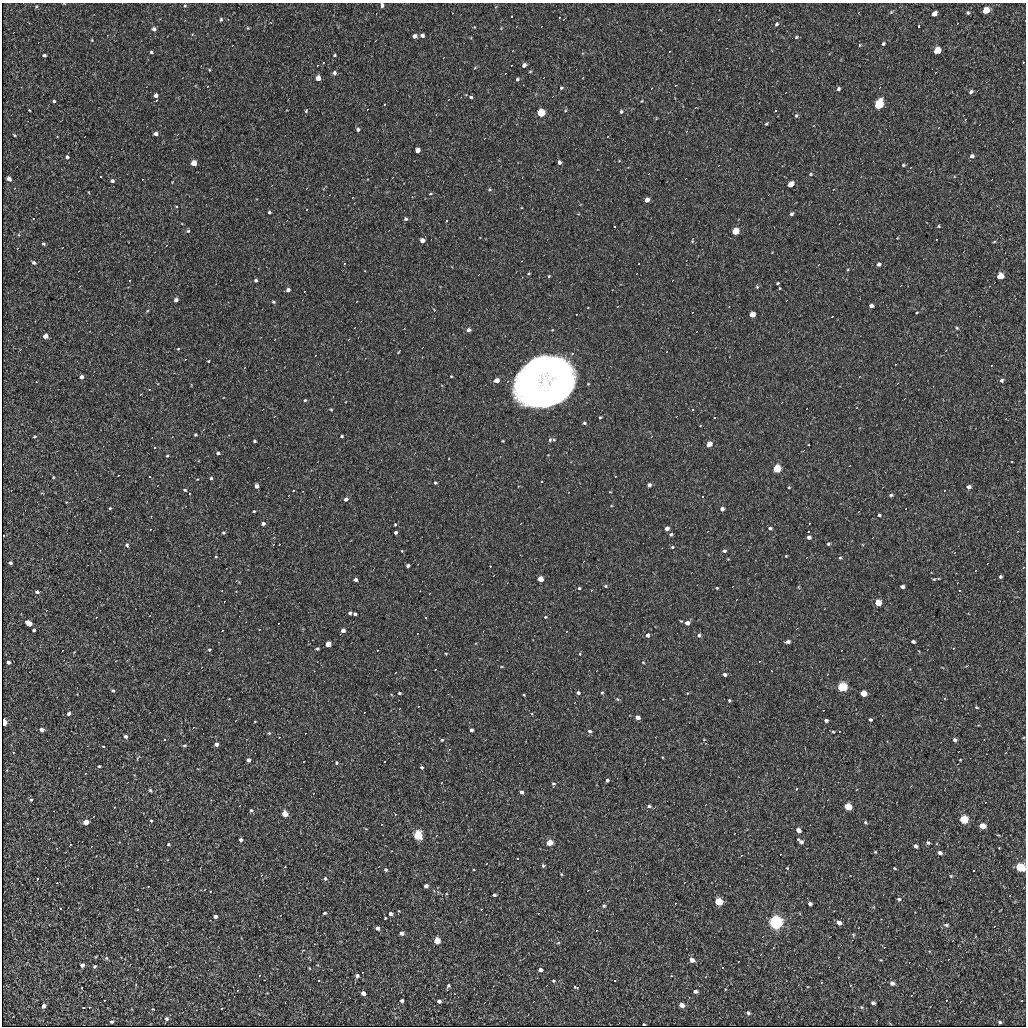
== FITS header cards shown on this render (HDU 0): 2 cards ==
NAXIS1  =                 1024
NAXIS2  =                 1024

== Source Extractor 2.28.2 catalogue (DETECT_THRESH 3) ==
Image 1024 x 1024 px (HDU 0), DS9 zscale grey, 1 PNG px = 1 image px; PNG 1028 x 1028 px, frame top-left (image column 1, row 1024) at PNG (2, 3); no overlay
Background 16.7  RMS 6.2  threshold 18.6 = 3 sigma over >= 5 px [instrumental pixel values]
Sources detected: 368; all 368 listed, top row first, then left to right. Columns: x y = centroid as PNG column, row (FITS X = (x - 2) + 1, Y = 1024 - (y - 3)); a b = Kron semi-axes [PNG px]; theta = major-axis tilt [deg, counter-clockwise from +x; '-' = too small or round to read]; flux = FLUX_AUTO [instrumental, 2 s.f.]
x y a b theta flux
382 5 5 4 - 1100
185 6 6 4 68 580
36 7 5 4 - 490
986 10 5 5 - 7600
891 12 5 3 - 430
968 13 4 4 - 630
934 14 5 4 - 2600
512 16 3 3 - 880
559 17 3 3 - 620
221 19 5 4 - 620
228 19 2 2 - 220
776 24 5 4 - 740
918 26 3 3 - 2200
474 27 5 4 - 330
248 28 5 4 - 430
154 29 5 5 - 1500
422 35 5 4 - 1200
414 36 4 4 - 1800
796 37 5 4 - 520
92 40 4 3 - 350
883 44 4 4 - 600
860 45 5 3 - 370
937 50 5 5 - 10000
670 51 2 2 - 300
151 52 4 3 - 640
44 55 4 3 - 810
334 55 4 3 - 490
323 62 3 2 - 470
317 65 3 2 - 410
512 65 3 2 - 390
524 65 4 4 - 1400
475 68 5 4 - 450
209 70 5 3 - 350
334 73 5 4 - 1200
318 78 4 4 - 4600
582 78 2 2 - 230
517 79 4 3 - 690
676 85 3 2 - 330
561 88 5 4 - 480
652 88 2 2 - 280
838 89 4 3 - 760
786 92 3 2 - 390
971 92 6 5 - 940
156 95 4 4 - 1700
471 97 5 4 - 940
156 100 4 3 - 720
54 101 4 3 - 620
641 101 3 3 - 320
385 104 3 2 - 380
878 105 5 4 - 67000
696 107 3 2 - 260
29 110 3 2 - 330
775 110 3 3 - 1300
306 111 4 4 - 460
621 112 4 3 - 710
541 113 4 4 - 37000
796 116 5 4 - 600
965 120 4 2 - 410
766 124 4 3 - 400
358 129 4 4 - 1200
156 134 4 4 - 1800
14 135 5 3 - 470
417 150 4 4 - 4200
972 156 6 5 - 1100
67 157 4 4 - 960
559 162 4 4 - 1300
194 163 4 4 - 9700
903 165 4 3 - 520
810 174 4 3 - 460
101 176 3 3 - 1700
9 179 4 4 - 2400
112 181 5 4 - 1000
790 184 5 4 - 6800
490 189 6 5 - 660
834 189 3 2 - 270
430 194 6 4 8 490
647 200 4 4 - 3200
177 207 4 3 - 600
307 209 2 2 - 270
269 212 3 3 - 710
792 214 4 4 - 850
33 218 4 3 - 460
406 219 5 4 - 970
446 220 3 3 - 850
615 226 3 3 - 800
938 226 4 4 - 460
188 231 5 4 - 640
735 231 4 4 - 21000
936 239 3 2 - 450
422 240 4 4 - 3200
692 241 5 4 - 400
994 242 5 3 - 360
44 244 4 3 - 660
34 263 4 3 - 980
639 263 2 2 - 320
344 264 4 2 - 360
879 264 4 4 - 1100
848 269 4 3 - 350
529 273 4 3 - 460
549 276 3 3 - 410
1000 276 5 4 - 9600
130 280 3 2 - 430
256 280 3 3 - 1100
777 283 3 2 - 420
757 287 5 4 - 480
779 288 4 3 - 330
288 290 4 4 - 1600
305 291 3 2 - 410
176 300 4 4 - 1800
273 302 4 3 - 770
871 306 4 3 - 1600
147 311 5 3 - 370
917 312 3 2 - 330
577 314 3 2 - 450
752 314 4 4 - 9300
832 317 3 2 - 520
957 328 5 3 - 500
468 330 4 4 - 1600
45 336 4 4 - 4200
178 349 4 4 - 410
398 352 4 3 - 350
185 360 3 2 - 240
208 361 3 2 - 410
896 364 3 2 - 400
537 368 51 23 26 99000
559 373 7 6 - 9600
451 376 3 2 - 350
81 377 4 4 - 2100
1001 380 5 5 - 870
496 381 4 4 - 4800
149 389 3 2 - 440
549 397 55 29 22 120000
305 400 3 3 - 550
692 409 3 3 - 1200
331 410 3 3 - 420
600 417 3 3 - 450
714 418 3 3 - 700
584 423 4 3 - 780
195 435 3 3 - 600
35 436 4 3 - 430
342 436 3 3 - 620
550 440 7 5 55 1000
254 441 3 3 - 600
709 444 5 4 - 5400
155 447 3 3 - 670
218 453 3 3 - 1100
167 456 3 3 - 510
1012 461 3 3 - 770
776 469 4 4 - 37000
118 476 2 2 - 300
150 476 2 2 - 330
53 477 4 3 - 550
211 478 3 3 - 790
197 479 4 2 - 270
541 481 3 3 - 3100
435 483 3 3 - 710
649 485 4 4 - 1500
257 486 4 4 - 2000
789 487 3 3 - 330
969 487 5 4 - 1400
185 490 4 3 - 570
190 493 3 2 - 410
891 495 5 4 - 760
703 496 3 2 - 360
346 499 4 3 - 2100
110 508 4 3 - 460
722 509 4 4 - 1500
254 511 3 2 - 400
879 515 4 3 - 780
809 523 3 2 - 550
263 524 4 3 - 1300
395 525 3 2 - 450
770 528 5 4 - 910
151 529 4 3 - 330
667 529 4 4 - 2300
808 531 3 3 - 700
395 532 3 3 - 1200
223 533 4 4 - 560
671 534 4 3 - 810
4 535 3 2 - 340
809 537 4 4 - 1600
828 544 5 4 - 580
127 545 5 4 - 1000
672 547 5 4 - 510
402 551 3 2 - 300
724 551 5 4 - 940
786 556 3 3 - 330
216 557 4 3 - 400
840 558 4 3 - 570
728 559 3 3 - 290
10 563 4 3 - 1000
408 566 4 3 - 1200
490 566 3 2 - 520
976 571 3 2 - 320
1000 576 4 4 - 640
356 579 4 3 - 1900
540 579 4 4 - 9100
934 579 5 3 - 440
605 586 5 4 - 560
799 587 6 3 -71 400
902 587 4 3 - 1200
579 588 4 3 - 560
717 588 4 3 - 420
959 590 3 3 - 860
37 592 4 4 - 1300
878 603 4 4 - 11000
350 613 3 3 - 800
355 614 3 3 - 900
425 617 3 3 - 610
545 617 3 3 - 370
681 621 4 3 - 380
29 623 5 4 - 7000
687 623 4 4 - 2400
34 630 3 3 - 1100
343 630 4 4 - 2500
647 635 5 4 - 1400
699 635 5 4 - 1200
913 641 4 3 - 940
788 642 5 4 - 1400
328 644 4 4 - 9800
953 648 3 2 - 390
317 649 4 3 - 740
209 650 4 4 - 570
378 650 3 2 - 320
446 653 4 2 - 340
580 654 4 2 - 350
760 661 3 2 - 350
8 662 3 3 - 1400
643 662 4 3 - 360
725 674 5 4 - 1200
842 687 4 4 - 87000
113 691 5 4 - 710
399 693 3 3 - 650
578 693 3 3 - 1200
602 693 4 3 - 520
863 693 4 4 - 9700
524 695 3 2 - 340
944 698 3 3 - 650
617 699 5 4 - 570
729 700 3 3 - 580
419 706 3 2 - 370
976 707 5 4 - 440
364 712 3 2 - 340
69 713 4 3 - 1600
638 717 4 4 - 2600
826 720 4 3 - 1100
871 720 4 3 - 810
255 721 4 2 - 270
4 722 4 4 - 16000
42 730 4 3 - 1900
471 730 3 3 - 1400
589 731 5 4 - 880
833 732 5 4 - 430
269 733 4 4 - 520
126 736 4 4 - 1200
164 739 3 3 - 1400
442 740 4 3 - 450
704 740 4 3 - 310
955 740 4 4 - 1100
216 744 4 3 - 2300
184 745 5 5 - 680
103 746 3 2 - 320
13 752 3 2 - 420
662 757 3 3 - 320
138 758 8 2 54 370
249 760 4 3 - 1800
960 760 3 2 - 300
384 762 2 2 - 310
336 763 5 4 - 500
99 766 3 3 - 690
422 767 3 3 - 580
607 780 3 3 - 800
553 784 6 5 - 720
796 789 3 3 - 550
150 790 5 3 - 600
522 792 4 4 - 1400
31 800 4 3 - 520
239 806 3 2 - 270
649 806 6 5 - 1000
847 806 5 4 - 19000
251 810 5 4 - 720
285 813 4 4 - 11000
963 819 5 4 - 42000
151 821 3 3 - 350
86 822 4 4 - 7500
865 822 5 4 - 710
382 824 3 2 - 290
982 826 5 4 - 8500
798 830 4 4 - 3400
418 835 4 4 - 89000
241 840 4 3 - 1400
801 841 9 5 -36 1500
549 842 4 4 - 8700
928 842 4 4 - 820
70 844 3 2 - 420
169 844 3 3 - 530
915 846 4 3 - 1100
875 852 4 3 - 440
939 852 5 3 - 1300
780 854 3 3 - 440
741 856 4 2 - 310
517 858 3 3 - 970
543 866 4 4 - 690
1020 867 5 4 - 50000
787 868 4 3 - 380
894 868 3 2 - 380
386 870 4 4 - 890
974 870 3 3 - 750
561 874 4 3 - 380
262 875 4 2 - 240
951 876 4 3 - 370
325 878 5 5 - 950
37 879 3 2 - 940
148 886 3 2 - 380
426 886 4 4 - 1900
210 891 3 2 - 480
494 895 3 3 - 1000
899 899 4 3 - 670
718 901 4 4 - 38000
810 903 4 3 - 1300
604 906 4 4 - 640
61 908 3 2 - 370
137 910 3 2 - 330
399 911 3 2 - 260
324 913 3 3 - 600
390 914 4 3 - 1700
215 916 4 3 - 1300
385 918 3 2 - 360
775 922 5 4 - 480000
839 922 5 4 - 3400
946 925 6 4 -1 760
377 928 4 3 - 1900
402 933 4 4 - 2100
437 940 4 4 - 22000
558 943 5 3 - 360
106 958 5 4 - 550
692 960 5 4 - 3300
881 960 3 2 - 280
82 965 4 4 - 2000
95 966 5 4 - 690
170 966 3 2 - 330
722 967 4 3 - 460
309 968 3 2 - 260
540 970 4 3 - 1800
357 976 4 4 - 1300
318 980 3 3 - 1400
615 980 3 3 - 910
553 981 3 3 - 500
892 983 4 4 - 1500
448 986 4 4 - 580
576 987 5 2 - 550
238 990 3 2 - 300
695 991 4 3 - 1200
363 993 4 4 - 3000
105 1000 3 2 - 400
402 1001 3 3 - 1000
439 1001 4 4 - 1300
873 1003 4 3 - 820
682 1005 4 4 - 4100
43 1006 4 3 - 2400
83 1007 3 2 - 580
221 1008 3 3 - 990
153 1009 3 3 - 280
748 1013 4 3 - 940
167 1018 4 4 - 830
112 1021 4 4 - 720
1000 1022 5 4 - 790
644 1024 3 2 - 490
At the frame edge (FLAGS 8, measured only in part): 3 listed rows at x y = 382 5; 4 722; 1020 867